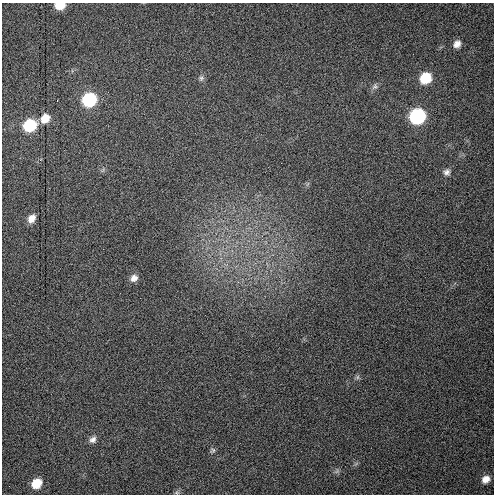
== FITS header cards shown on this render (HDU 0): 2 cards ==
NAXIS1  =                  492 / Axis length
NAXIS2  =                  492 / Axis length

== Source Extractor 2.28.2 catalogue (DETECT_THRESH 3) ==
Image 492 x 492 px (HDU 0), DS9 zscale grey, 1 PNG px = 1 image px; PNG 496 x 496 px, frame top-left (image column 1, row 492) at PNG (2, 3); no overlay
Background 17.6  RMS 2.5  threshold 7.53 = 3 sigma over >= 5 px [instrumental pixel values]
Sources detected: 20; all 20 listed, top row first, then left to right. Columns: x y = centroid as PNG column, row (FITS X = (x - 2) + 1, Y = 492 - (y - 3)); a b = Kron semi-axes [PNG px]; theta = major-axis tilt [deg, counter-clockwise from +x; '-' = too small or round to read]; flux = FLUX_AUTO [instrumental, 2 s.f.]
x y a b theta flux
60 5 9 6 5 3300
457 44 9 7 48 1100
201 78 8 6 78 480
425 78 10 9 - 6000
375 86 9 8 - 610
57 100 3 2 - 110
89 100 10 9 - 15000
417 116 10 9 - 25000
45 118 11 9 44 2300
30 125 10 9 - 9400
447 172 9 9 - 730
32 218 9 7 57 1400
134 278 9 8 - 1000
357 377 6 6 - 370
93 439 10 8 46 830
213 450 8 6 50 380
337 471 7 5 46 380
486 479 8 7 - 1200
36 483 9 8 - 3500
177 492 7 5 17 330
At the frame edge (FLAGS 8, measured only in part): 1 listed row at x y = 60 5